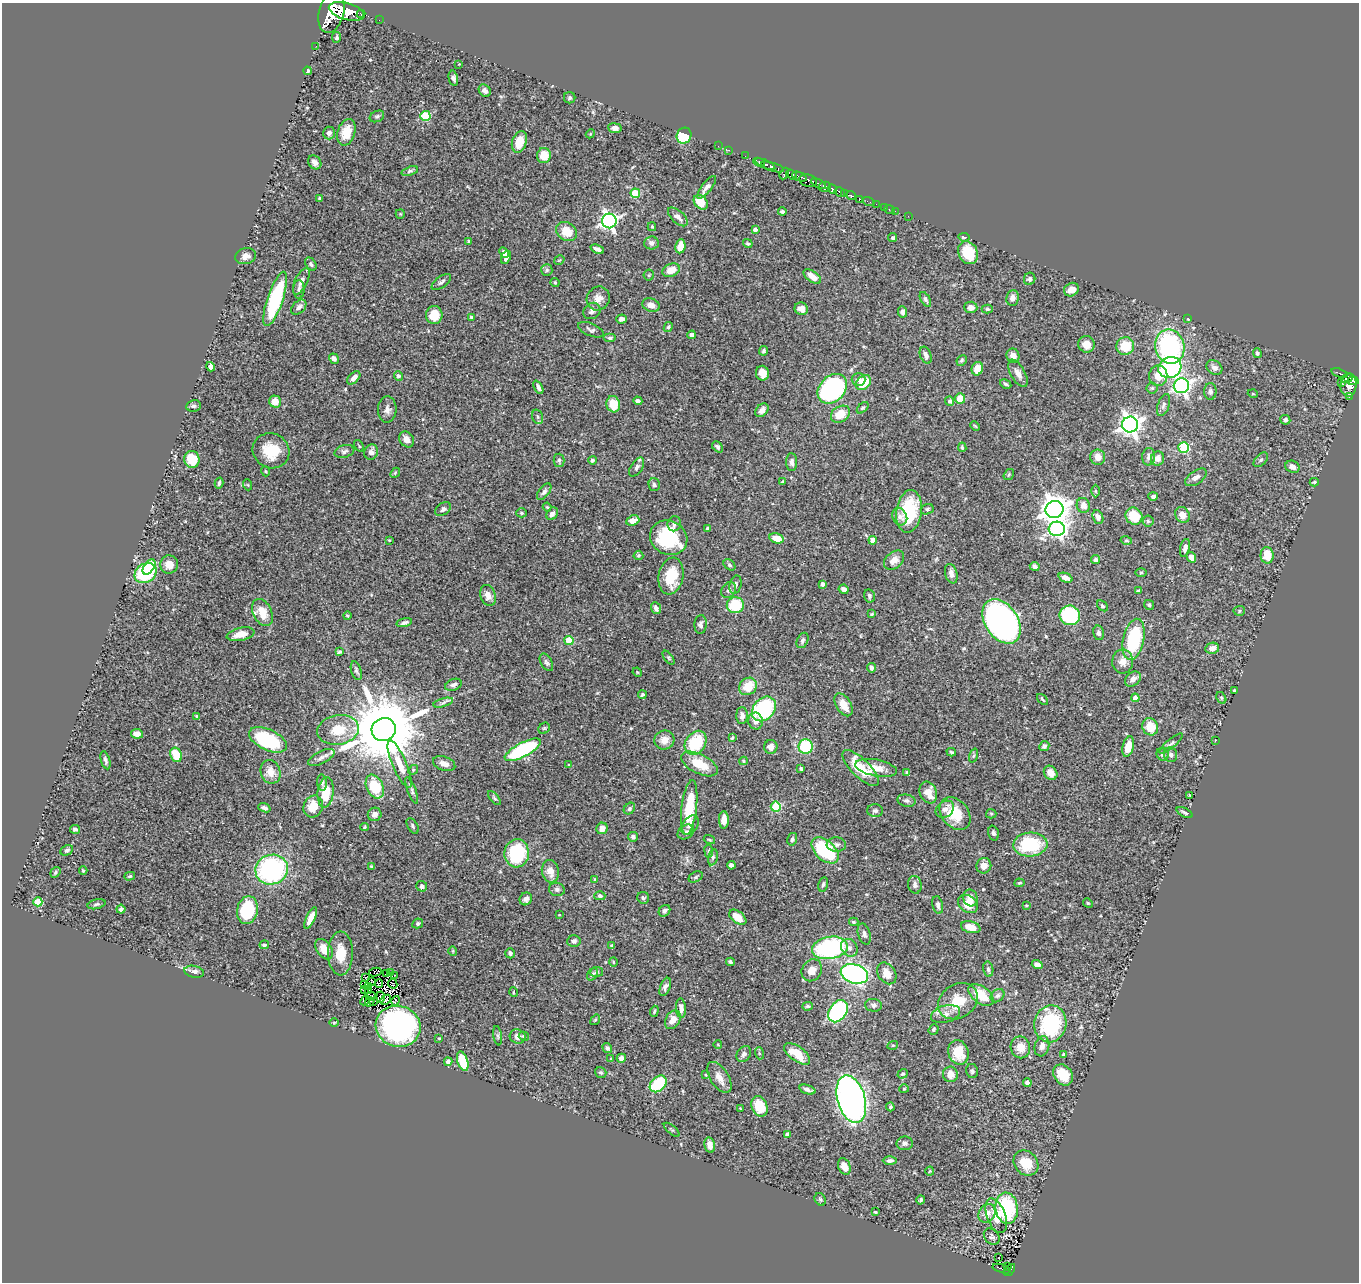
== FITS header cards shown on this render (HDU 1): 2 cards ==
NAXIS1  =                 1357
NAXIS2  =                 1280

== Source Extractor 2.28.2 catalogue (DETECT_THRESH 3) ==
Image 1357 x 1280 px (HDU 1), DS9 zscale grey, 1 PNG px = 1 image px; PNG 1361 x 1284 px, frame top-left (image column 1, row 1280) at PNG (2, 3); each listed source drawn as its Kron ellipse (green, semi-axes under 4 px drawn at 4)
Background 0.477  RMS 0.02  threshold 0.06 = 3 sigma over >= 5 px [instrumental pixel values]
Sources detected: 480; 7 with non-positive FLUX_AUTO (blend fragments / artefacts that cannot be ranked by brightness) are neither listed nor drawn; the other 473 listed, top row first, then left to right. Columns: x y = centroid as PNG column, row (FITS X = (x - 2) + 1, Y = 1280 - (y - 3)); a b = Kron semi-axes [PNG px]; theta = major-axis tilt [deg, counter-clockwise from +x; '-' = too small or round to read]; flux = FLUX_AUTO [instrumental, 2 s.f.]
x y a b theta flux
346 11 18 8 -15 1600
331 13 20 12 75 2600
361 14 4 3 - 62
379 20 2 2 - 4.3
337 37 5 4 - 2.2
316 46 2 2 - 5.1
459 64 2 2 - 0.82
308 71 4 3 - 2.4
453 78 7 4 -77 4.8
485 91 7 5 -46 5.5
570 98 6 5 - 2.5
377 116 7 5 25 2.7
425 116 5 5 - 59
615 128 6 5 - 5.3
346 132 13 8 73 22
329 133 6 6 - 5.5
590 134 4 3 - 1.2
684 136 8 7 - 62
519 142 11 7 72 26
718 146 2 2 - 4.9
729 150 2 2 - 6.1
544 156 7 7 - 20
745 156 2 2 - 5.2
315 162 7 6 - 7.1
759 162 6 3 -27 91
765 164 11 4 -24 240
773 167 12 3 -17 350
410 171 8 4 19 2.8
784 174 6 3 62 97
792 175 6 4 -35 170
799 176 8 3 -21 110
808 181 9 6 -16 190
818 184 8 3 -31 210
707 187 14 5 52 7.1
825 187 6 5 - 450
832 189 5 3 - 130
840 192 5 3 - 210
635 193 5 5 - 54
845 193 4 3 - 140
851 195 5 3 - 89
320 198 3 3 - 2.4
859 199 4 3 - 33
701 202 8 6 -49 25
869 202 6 2 -19 7.2
876 204 2 2 - 3.5
884 207 2 2 - 3.8
890 209 5 3 - 4.5
895 211 3 2 - 2.9
782 212 4 4 - 2.8
400 214 5 4 - 1.6
908 216 2 2 - 8.1
678 217 12 6 -43 8.3
609 221 7 7 - 410
652 227 4 3 - 1.8
755 230 4 3 - 4.6
566 231 11 9 -34 26
964 237 5 3 - 2.1
893 238 4 4 - 2.2
469 241 4 3 - 1.7
651 243 7 6 - 5.9
748 243 5 3 - 1.7
680 246 7 5 82 18
597 249 7 3 -23 4.5
504 253 5 4 - 6
968 253 12 9 -62 39
246 256 11 8 14 7.5
506 257 7 4 67 5.4
559 260 5 3 - 1.4
311 264 7 5 -54 3.4
547 270 6 5 - 2.5
671 270 9 6 21 19
649 275 5 5 - 1.9
812 277 10 5 -35 12
1030 279 6 5 - 3.4
301 281 14 6 65 6.9
441 282 11 5 36 3.9
555 283 5 3 - 1.7
299 289 9 5 89 3.6
1071 290 8 6 33 12
598 298 12 11 - 12
1012 298 8 6 83 6.8
275 299 28 8 71 110
925 299 8 4 -59 2.9
651 305 9 6 -19 8.8
299 307 9 6 44 5
971 307 6 5 - 9.5
801 309 7 6 - 7.6
987 309 5 4 - 1.7
592 311 9 7 39 5.6
902 312 6 4 -84 3.4
434 315 9 8 - 27
471 317 4 3 - 1.9
622 319 5 4 - 5.3
1188 319 4 3 - 1.6
668 327 5 4 - 2
591 330 13 6 -22 4.1
692 335 4 4 - 8.8
610 338 6 4 0 2.5
1086 344 8 8 - 14
1125 346 9 9 - 31
1170 346 17 14 -78 180
764 351 5 4 - 2.2
1257 353 5 4 - 2.5
926 355 9 5 -68 6.3
1013 356 7 6 - 9.6
334 359 5 4 - 4.5
962 360 5 5 - 2.3
211 367 5 4 - 6.5
1214 367 8 6 -38 6.3
1170 368 12 10 26 180
977 369 7 5 68 18
762 373 7 6 - 12
1018 373 15 7 -61 9.3
1339 373 8 3 -18 35
398 376 5 4 - 3.6
1158 376 10 9 - 20
354 378 8 5 46 8.4
858 379 7 6 - 4.3
1347 379 6 4 22 110
1353 381 5 4 - 150
1341 382 3 2 - 14
863 383 8 6 45 33
1006 384 6 4 -29 2.5
1349 385 12 8 84 330
1181 386 7 7 - 370
538 387 7 4 -64 4.4
1152 388 5 5 - 2.4
832 389 17 12 47 270
1210 391 8 6 -90 3.9
1253 394 5 3 - 1.2
1349 397 3 2 - 9.3
960 399 5 5 - 22
638 401 4 4 - 3.9
950 401 4 4 - 3.1
275 402 6 6 - 16
613 404 8 7 - 25
1164 405 11 5 70 4.4
193 406 7 5 8 3.6
863 408 7 4 43 2.3
387 409 13 9 86 7.7
762 410 7 5 48 6.2
840 414 10 7 33 24
538 417 7 5 -72 3
1285 420 5 4 - 3.5
1130 424 8 8 - 830
975 426 5 3 - 1.4
406 439 8 7 - 9.1
359 446 6 2 -57 1.2
717 447 6 4 -50 3.3
962 447 5 3 - 2
1184 447 5 5 - 100
271 451 19 17 -28 38
344 451 10 6 16 3.7
371 452 8 6 66 6.6
1098 457 7 7 - 10
1149 457 9 6 84 5.2
192 459 8 7 - 30
1158 459 7 6 - 7.4
559 460 6 5 - 2.8
592 460 4 4 - 2.4
1261 460 8 5 45 3
792 462 9 5 -88 5.1
637 467 10 5 57 4.3
1292 467 7 6 - 7.9
265 471 5 3 - 1.2
395 473 6 4 48 1.6
1009 475 6 4 55 1.9
1196 477 12 6 35 6.6
782 482 4 3 - 1.6
1314 482 4 3 - 1.6
219 483 5 3 - 2.4
248 485 5 3 - 1.1
654 485 6 5 - 2.6
1095 491 6 4 -89 1.8
544 492 9 5 52 4
1153 496 5 4 - 3.5
1083 505 7 6 - 9.7
547 507 4 3 - 1.6
443 509 9 6 35 4.1
927 509 6 5 - 2.6
1054 510 9 8 - 1600
909 511 21 13 82 70
521 513 5 4 - 2.3
552 514 7 5 54 5.3
1182 515 8 7 - 11
1134 516 9 8 - 31
900 517 9 7 -62 5.8
1098 517 7 5 -67 5.6
633 521 7 5 24 14
1148 521 5 5 - 2.3
674 524 7 6 - 4.1
708 529 4 3 - 2.2
1057 529 8 7 - 360
669 538 19 16 -28 84
777 538 7 5 -15 19
389 540 3 3 - 1.1
873 540 4 4 - 12
1126 540 6 4 -14 1.8
1185 548 9 4 77 6
638 555 5 4 - 2
1267 555 8 6 -87 23
1191 557 5 4 - 8.3
894 560 11 8 41 11
1095 560 4 4 - 3.1
169 564 9 9 - 14
729 565 7 4 -40 2.4
1035 566 5 4 - 4
149 567 8 5 54 38
1141 572 6 4 1 1.5
145 573 11 9 35 140
951 574 10 6 -74 7
671 576 18 12 79 41
1065 578 7 4 -23 8.3
822 584 4 4 - 5.2
735 585 9 6 75 4.1
844 589 5 4 - 5.1
729 590 8 7 - 4.5
1138 591 4 3 - 1.9
488 595 11 7 -71 8.6
869 596 7 5 -76 3.5
735 605 8 8 - 49
1149 605 5 4 - 2
1102 606 6 4 -41 2
656 608 6 5 - 5.2
1239 611 5 5 - 2.2
262 613 14 9 -64 21
872 614 4 3 - 1.2
347 615 4 3 - 1.5
1070 615 10 9 - 130
1001 621 24 16 -56 800
404 623 8 4 15 4.6
701 625 9 6 86 4.3
1099 633 7 5 -77 4
241 634 14 6 13 15
1134 639 21 10 78 100
569 640 4 4 - 36
802 640 8 5 65 3.5
1212 648 7 5 10 9.1
339 652 4 3 - 2.2
668 658 8 4 -51 2
1123 661 12 10 89 11
546 662 9 5 -61 3.5
871 668 5 4 - 3.8
356 671 10 5 -73 3.1
637 672 5 3 - 1.2
1133 679 9 6 40 8
453 685 8 5 20 4.4
748 686 9 8 - 30
1234 690 3 2 - 1.4
642 695 4 3 - 2.2
1135 698 4 4 - 11
1221 698 6 4 -60 1.7
1042 699 6 3 -45 1.8
443 703 10 3 15 3.1
843 705 12 7 -58 17
764 709 14 10 47 130
197 716 4 3 - 1.5
742 716 8 5 -89 6.5
756 721 8 7 - 8.3
1150 727 9 7 -65 24
544 728 6 5 - 2.2
384 729 12 11 - 17000
338 730 21 14 10 34
137 734 6 4 -9 7.5
732 738 4 3 - 1.7
268 740 20 10 -26 100
664 740 10 9 - 14
1215 740 3 2 - 0.78
696 743 13 10 55 66
1171 743 15 4 39 3.4
806 746 7 7 - 68
1044 746 5 4 - 3.4
1128 746 10 5 76 20
771 747 7 6 - 7.8
523 750 20 7 28 130
951 752 5 3 - 2.2
1163 754 7 5 -58 3.8
176 755 7 5 -68 32
1171 755 7 6 - 4.7
973 756 7 3 71 1.9
321 757 14 6 27 6.1
105 760 9 4 -74 3.8
743 761 4 4 - 1.5
400 764 25 7 -66 21
444 764 11 7 -19 8.7
699 764 20 9 -27 35
568 765 4 2 - 1
861 768 24 9 -45 43
876 768 21 8 -11 18
801 769 4 3 - 2
413 770 5 4 - 1.8
271 772 12 9 -69 14
907 773 4 4 - 2.4
1051 773 7 6 - 12
322 782 8 5 -83 2.7
375 787 12 8 -66 52
412 790 14 4 -69 4
326 792 15 8 84 33
928 793 11 8 -69 18
1190 795 3 2 - 1.3
494 798 8 3 -50 2.1
906 801 9 6 -10 3.4
313 806 11 9 66 23
689 807 27 7 83 54
776 807 5 5 - 71
264 808 6 4 -20 3.7
629 809 6 5 - 2.3
945 809 10 7 35 6
875 811 8 6 -2 4.1
1185 813 8 4 -26 2.9
375 814 7 6 - 7.2
955 814 18 13 -50 36
991 814 5 5 - 1.9
724 820 9 5 -88 8.9
690 825 11 7 52 8.6
413 826 8 5 -60 3
364 827 4 4 - 1.5
602 828 6 5 - 8.8
75 829 5 3 - 2.8
686 832 9 6 36 4.7
993 833 7 5 -74 3.4
633 837 5 4 - 3.4
792 839 6 5 - 3.6
709 840 6 3 -20 1.8
1030 844 17 12 4 82
836 845 10 7 -4 4.6
67 850 7 5 27 3.4
825 850 16 9 -42 100
709 851 6 4 -84 1.9
517 853 14 12 83 100
713 857 8 5 77 2.8
731 865 4 4 - 3.5
984 866 8 7 - 13
372 867 4 3 - 2.3
272 869 16 15 - 210
83 871 4 3 - 1.1
550 871 11 8 -79 13
55 872 6 4 52 1.9
130 876 5 4 - 1.6
696 877 7 5 28 2.4
595 880 4 3 - 1.5
1019 883 5 3 - 1.8
823 884 7 5 76 2.9
915 885 9 6 -81 4.7
422 886 5 5 - 4.3
557 889 8 6 -15 3.8
600 896 5 4 - 3
643 898 6 6 - 2.8
970 898 8 7 - 11
526 899 6 6 - 5.3
38 902 4 4 - 38
1088 903 5 4 - 1.6
97 904 9 4 14 2.7
968 904 11 8 -32 18
938 905 9 5 -78 4.8
1026 905 4 3 - 1.8
121 909 4 4 - 3.5
247 910 14 10 78 88
664 911 6 5 - 4
559 915 3 2 - 0.83
738 917 10 5 -38 17
311 918 11 4 66 14
854 922 5 3 - 1.8
418 923 5 4 - 2.6
971 927 10 6 -14 14
864 934 11 6 -73 4.2
574 941 6 6 - 4.3
264 945 5 4 - 2
612 946 4 4 - 2
830 948 18 11 9 180
849 948 9 7 -56 6
324 949 11 7 -55 18
453 951 5 4 - 1.4
340 953 22 12 89 28
510 953 5 4 - 3.9
613 962 5 3 - 1.2
730 962 4 3 - 2.5
1037 965 5 4 - 5.6
988 969 8 5 -79 3.3
812 970 11 9 56 12
194 972 10 5 -12 6.4
375 972 6 2 13 0.59
597 972 6 5 - 2.5
391 973 2 2 - 1.2
887 973 12 8 -56 14
387 974 3 2 - 1.8
592 974 7 5 55 2.8
854 974 14 9 -16 340
395 975 2 2 - 0.85
365 978 3 2 - 1.4
371 981 4 3 - 0.69
365 984 4 2 - 1.2
379 984 4 2 - 0.031
393 984 5 2 - 0.17
369 987 3 2 - 0.28
665 987 9 5 68 5.2
365 989 3 2 - 1.3
369 990 4 2 - 0.22
513 992 5 3 - 1
981 995 14 8 -36 36
371 996 5 2 - 0.72
998 996 7 6 - 3.6
381 997 5 2 - 1.2
365 1000 5 3 - 2.7
386 1000 6 3 45 0.064
374 1001 3 2 - 1.7
396 1001 5 2 - 0.51
958 1001 21 17 34 35
370 1002 5 2 - 0.8
873 1005 8 6 -9 4.1
808 1006 5 4 - 2
681 1008 10 5 -86 7.3
654 1011 6 4 70 1.9
838 1011 12 8 55 160
945 1014 15 8 16 9.1
595 1020 6 3 54 1.5
673 1020 10 7 59 12
334 1022 4 3 - 1.1
1050 1024 18 16 79 130
398 1026 23 20 -17 350
934 1029 5 4 - 1.9
498 1036 10 3 -81 2.4
524 1036 5 4 - 1.8
518 1037 8 7 - 5.9
439 1038 3 2 - 1.3
718 1045 4 3 - 1
893 1045 5 3 - 1.3
1042 1046 10 7 76 7
1020 1047 11 10 - 14
607 1048 5 4 - 3
958 1052 12 10 -72 28
759 1053 6 4 -72 1.7
744 1054 8 6 58 4.3
797 1054 15 7 -36 29
1064 1054 3 3 - 3.2
621 1058 5 4 - 6.8
611 1059 4 3 - 1.3
463 1061 10 5 -72 51
448 1062 4 4 - 6.4
972 1071 7 6 - 2.7
601 1073 6 5 - 2.5
903 1074 5 4 - 2
950 1074 8 7 - 13
706 1075 3 3 - 1.4
1063 1075 11 9 -54 26
719 1077 17 9 -57 11
1027 1083 4 4 - 4.8
658 1084 9 7 43 68
904 1089 4 4 - 1.5
808 1090 8 3 -19 4.4
851 1099 24 14 -74 690
759 1106 10 7 -67 33
890 1107 4 3 - 2
740 1108 3 2 - 0.85
672 1130 9 3 -40 1.6
787 1135 4 4 - 3.7
905 1143 8 7 - 4.3
710 1145 8 5 -78 8.4
890 1161 7 4 1 3.5
1026 1163 14 11 -49 28
844 1166 8 6 -69 14
930 1171 4 4 - 1.3
820 1199 7 5 -57 2.4
921 1200 4 3 - 2
1007 1208 15 11 -82 120
875 1212 3 2 - 1.4
987 1213 10 8 57 11
996 1216 18 9 -70 22
992 1237 9 7 -48 4.4
999 1258 3 2 - 1
1007 1267 3 2 - 4.7
1002 1269 9 3 -16 30
1010 1270 7 3 53 42
At the frame edge (FLAGS 8, measured only in part): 1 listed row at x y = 331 13
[7 non-positive-flux detections neither listed nor drawn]